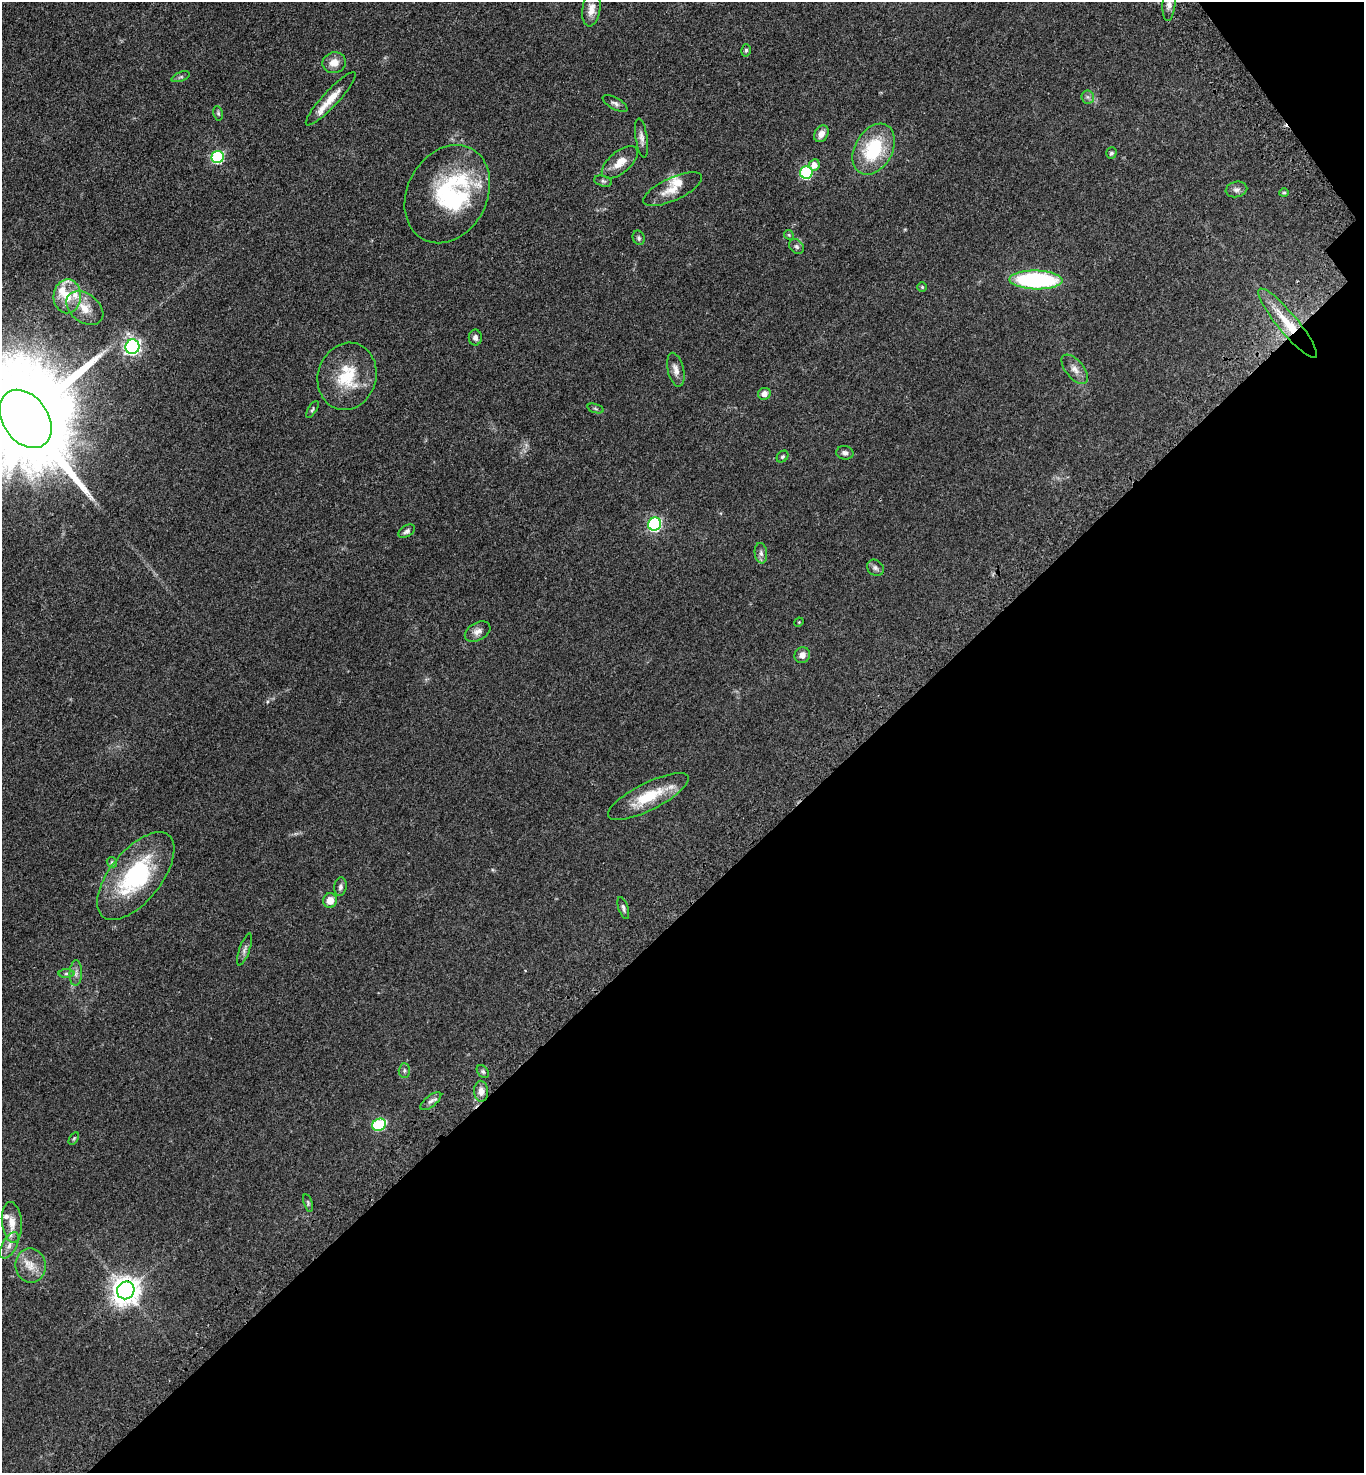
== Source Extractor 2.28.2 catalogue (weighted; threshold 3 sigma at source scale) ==
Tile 12 of 4 x 4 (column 4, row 3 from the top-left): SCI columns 4334-5695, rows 1573-3043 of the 6086 x 6089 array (HDU 1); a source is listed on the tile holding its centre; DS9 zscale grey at full resolution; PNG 1366 x 1475 px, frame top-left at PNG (2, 2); each listed source drawn as its Kron ellipse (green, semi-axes under 4 px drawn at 4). Shown black and unused: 39% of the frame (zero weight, under 3 of 4 exposures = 6% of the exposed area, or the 3 px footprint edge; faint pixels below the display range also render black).
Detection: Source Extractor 2.28.2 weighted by HDU 2 'WHT'; one run over the whole footprint, this tile lists its part. Background 0.0454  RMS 0.0052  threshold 0.0235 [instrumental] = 3 sigma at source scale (4.5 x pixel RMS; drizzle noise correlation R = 1.50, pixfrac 1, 0.05/0.05 arcsec/px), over >= 5 px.
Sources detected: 74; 1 inside a brighter object's white glare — neither listed nor drawn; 5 inside a brighter listed object's ellipse — not listed separately; the other 68 listed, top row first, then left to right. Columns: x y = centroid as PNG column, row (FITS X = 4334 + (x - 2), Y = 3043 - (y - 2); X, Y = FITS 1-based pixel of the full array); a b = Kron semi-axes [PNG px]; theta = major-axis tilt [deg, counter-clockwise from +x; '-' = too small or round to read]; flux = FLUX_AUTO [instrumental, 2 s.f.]
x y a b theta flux
1169 3 17 6 85 3.1
591 9 17 9 81 4.5
746 50 6 5 - 0.91
334 63 12 10 13 5.1
181 77 9 4 21 1
1088 97 7 6 - 1.3
331 99 35 8 47 8.7
615 103 14 6 -29 1.8
218 113 7 4 -80 0.84
821 134 9 6 60 3.7
641 138 20 6 -82 2.6
874 149 27 18 61 30
1111 153 6 5 - 1
218 157 6 6 - 54
620 162 21 11 40 6.3
814 165 6 5 - 4.2
806 173 6 6 - 52
603 181 9 5 -15 1.1
673 189 32 11 25 7.6
1236 189 11 7 12 2.1
1284 193 5 4 - 0.61
447 194 51 40 62 55
789 235 5 4 - 0.6
639 238 7 6 - 0.96
796 246 8 6 -45 1.4
1036 280 26 9 -1 67
922 287 5 4 - 0.62
67 296 17 14 88 9.6
85 308 21 14 -38 8.2
1288 323 44 10 -50 16
475 338 8 6 -90 1.8
132 347 7 7 - 150
1075 369 18 9 -50 3.9
676 370 17 8 -76 3.6
347 376 34 29 73 22
764 394 6 6 - 3.3
595 408 8 3 -19 0.81
312 409 9 4 58 0.91
26 419 32 22 -55 18000
845 453 8 6 -11 1.9
782 457 6 5 - 0.8
655 524 7 6 - 81
407 531 9 5 32 1.5
761 553 10 6 -83 1.7
875 568 9 7 -39 1.6
799 622 5 3 - 0.44
478 632 14 8 29 2.9
802 655 8 7 - 3
648 796 44 13 27 19
112 862 5 4 - 0.7
136 876 52 25 51 53
340 887 9 6 83 1.6
330 900 7 7 - 5.7
623 908 11 5 -71 1.3
244 949 17 5 70 1.9
76 973 13 6 87 2.3
66 974 8 4 0 0.99
404 1071 7 5 89 1.1
483 1071 7 5 -49 1
481 1091 10 7 -88 3.3
431 1101 13 5 39 2
379 1125 7 6 - 38
74 1138 7 4 58 0.7
308 1203 9 4 -73 0.83
12 1222 20 10 -85 5.8
9 1245 15 7 60 3.2
31 1266 17 15 -81 7.7
126 1290 9 8 - 600
Overlapping masked pixels (flux is a lower limit): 2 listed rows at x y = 1288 323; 126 1290
Isophote crosses this tile's border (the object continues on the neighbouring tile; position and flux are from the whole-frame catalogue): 2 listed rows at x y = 1169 3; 26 419